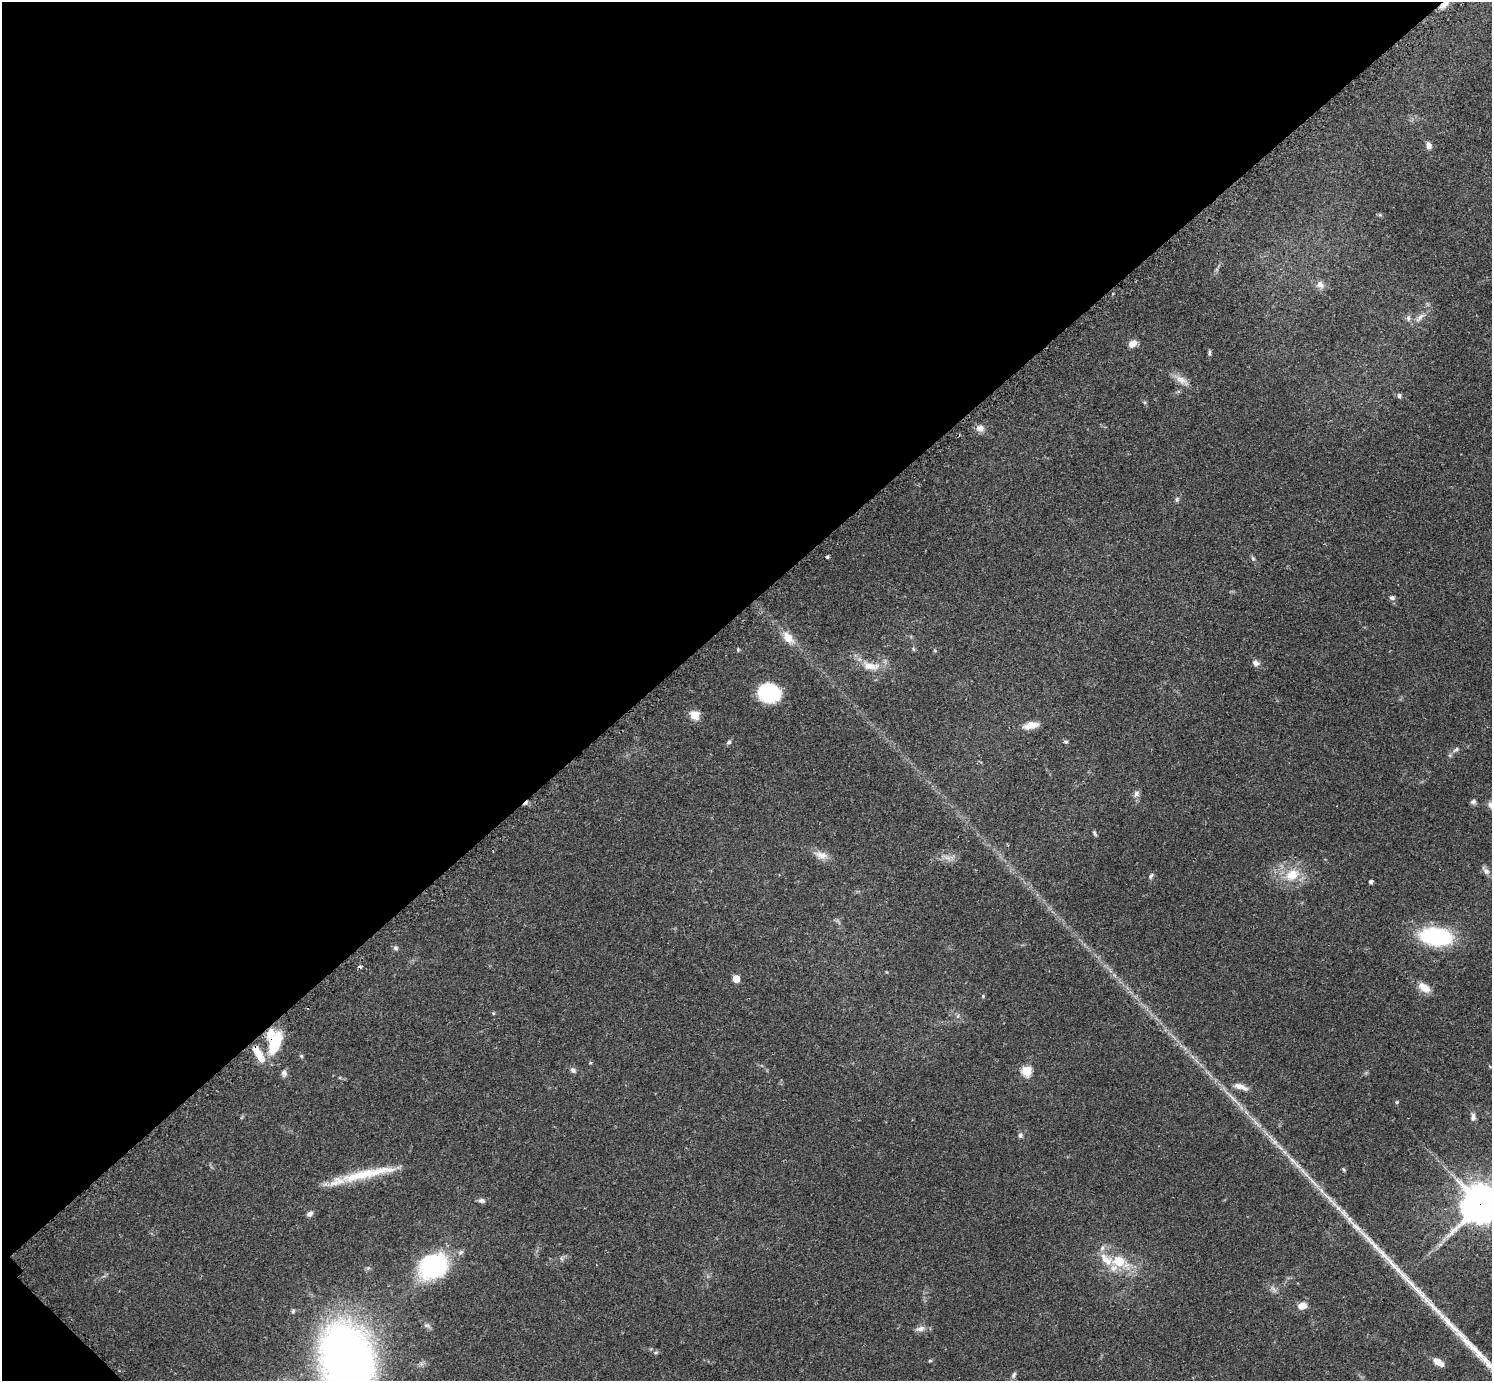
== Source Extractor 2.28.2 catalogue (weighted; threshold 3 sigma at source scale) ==
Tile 5 of 4 x 4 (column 1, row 2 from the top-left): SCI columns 29-1518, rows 2948-4326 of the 6041 x 6040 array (HDU 1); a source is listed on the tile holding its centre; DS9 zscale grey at full resolution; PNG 1494 x 1383 px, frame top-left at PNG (2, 2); no overlay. Shown black and unused: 44% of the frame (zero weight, under 2 of 3 exposures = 2% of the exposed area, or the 3 px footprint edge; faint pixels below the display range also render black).
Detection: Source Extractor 2.28.2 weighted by HDU 2 'WHT'; one run over the whole footprint, this tile lists its part. Background 0.0786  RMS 0.0055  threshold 0.0247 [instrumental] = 3 sigma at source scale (4.5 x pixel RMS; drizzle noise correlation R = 1.50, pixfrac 1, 0.05/0.05 arcsec/px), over >= 5 px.
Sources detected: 79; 1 too faint to see at this stretch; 2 cosmic-ray / hot-pixel residue — not listed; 5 inside a brighter listed object's ellipse — not listed separately; the other 71 listed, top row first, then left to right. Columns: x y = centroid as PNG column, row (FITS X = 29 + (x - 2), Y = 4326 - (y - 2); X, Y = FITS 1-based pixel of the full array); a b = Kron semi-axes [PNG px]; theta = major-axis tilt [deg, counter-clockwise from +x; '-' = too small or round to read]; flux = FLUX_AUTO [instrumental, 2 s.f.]
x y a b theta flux
1444 5 14 6 40 3.9
1429 146 9 7 -80 2.4
1380 215 6 4 -18 0.71
1320 284 12 9 -50 3.4
1113 293 3 3 - 1.2
1420 317 19 6 41 3.3
1408 318 8 6 -76 1.5
1132 344 10 7 35 3.6
1209 353 8 4 90 0.94
1181 380 18 9 -30 5.1
1399 396 7 5 -87 1.1
980 428 10 9 - 3.5
1177 499 7 5 75 1.1
827 557 3 3 - 3.4
1253 558 7 5 -68 1
1392 598 8 6 -14 1.4
788 638 16 9 -48 7.7
738 649 5 4 - 0.63
913 649 6 4 -71 0.66
1256 663 9 7 -24 2.4
870 666 28 11 -8 9
769 693 15 13 -7 50
695 715 11 10 - 5.9
1031 725 19 8 12 6.1
729 742 7 5 49 1.2
1066 742 6 4 -6 0.87
1456 750 9 6 29 1.6
1136 794 9 8 - 2.1
1473 801 7 6 - 1.4
1491 805 11 7 -61 2.2
1095 833 9 4 -61 0.94
821 855 19 10 -14 5
948 858 11 6 -17 2.9
1486 871 13 6 -50 2.4
1292 875 22 16 32 14
1151 876 8 5 60 1.2
1371 882 4 3 - 1.6
1436 936 32 17 -7 54
396 948 7 5 -17 1.2
736 979 5 5 - 11
1424 987 16 9 -32 6.1
983 996 5 4 - 0.6
493 1013 4 4 - 0.6
275 1043 22 10 70 27
259 1054 24 8 -59 10
301 1056 5 4 - 0.67
573 1070 8 6 -38 1.7
1026 1071 6 5 - 31
284 1073 10 7 -82 1.9
1241 1087 18 6 -20 4.2
1234 1100 15 4 -47 2.9
1397 1102 5 4 - 0.7
1473 1117 11 6 87 2.2
1020 1135 8 6 84 1.3
1293 1161 31 5 -46 7.2
1344 1170 6 3 -59 0.66
365 1174 79 10 11 24
1314 1183 31 4 -48 6.7
482 1201 10 7 -7 1.7
1480 1204 13 13 - 1400
310 1214 9 6 38 1.9
1344 1214 21 7 -47 5.7
1119 1262 24 15 -22 17
433 1266 30 24 31 59
1302 1306 11 8 11 4.6
920 1329 13 7 15 2.8
656 1353 6 4 1 0.79
348 1361 54 37 -82 440
930 1361 5 3 - 0.64
1439 1362 14 7 -33 4.8
1014 1375 9 5 63 1.3
Overlapping masked pixels (flux is a lower limit): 4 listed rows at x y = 1444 5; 275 1043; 259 1054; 1480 1204
Isophote crosses this tile's border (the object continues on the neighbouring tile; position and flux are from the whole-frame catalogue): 4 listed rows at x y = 1444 5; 1491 805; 1480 1204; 348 1361